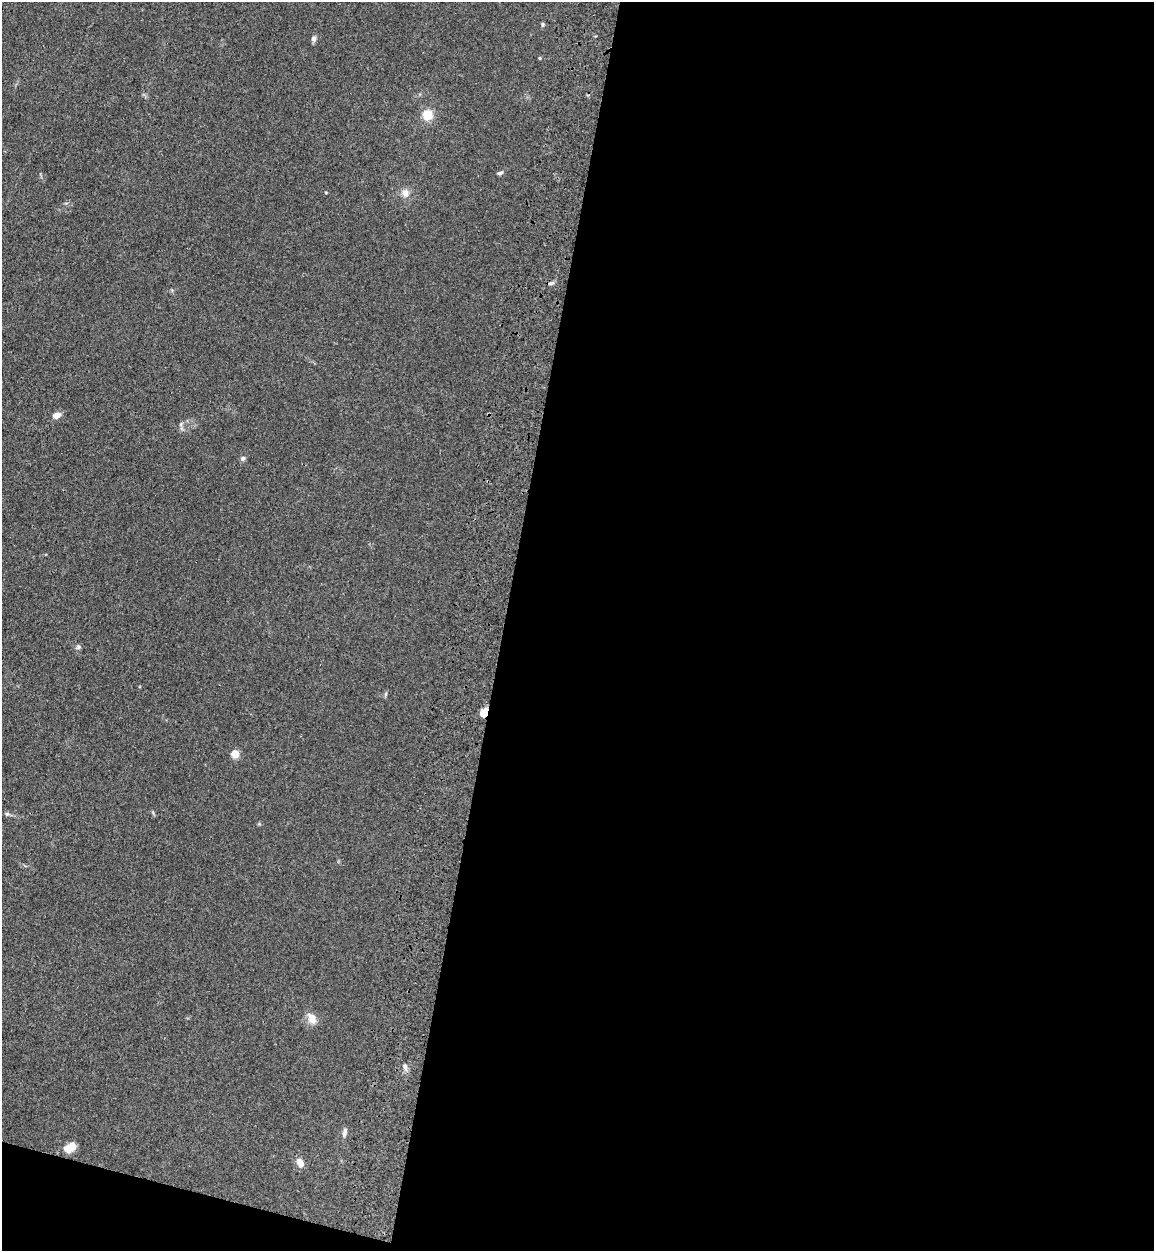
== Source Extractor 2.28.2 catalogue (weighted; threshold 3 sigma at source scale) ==
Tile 16 of 4 x 4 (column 4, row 4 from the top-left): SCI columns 3818-4969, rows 36-1284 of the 5209 x 5064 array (HDU 1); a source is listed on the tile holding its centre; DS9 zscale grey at full resolution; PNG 1156 x 1253 px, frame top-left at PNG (2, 2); no overlay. Shown black and unused: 58% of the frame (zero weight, under 3 of 4 exposures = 6% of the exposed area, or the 3 px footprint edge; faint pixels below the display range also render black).
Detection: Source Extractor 2.28.2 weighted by HDU 2 'WHT'; one run over the whole footprint, this tile lists its part. Background 0.135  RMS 0.0077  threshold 0.0348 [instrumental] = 3 sigma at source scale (4.5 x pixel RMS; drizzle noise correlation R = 1.50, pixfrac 1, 0.05/0.05 arcsec/px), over >= 5 px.
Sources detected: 20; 1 inside a brighter listed object's ellipse — not listed separately; the other 19 listed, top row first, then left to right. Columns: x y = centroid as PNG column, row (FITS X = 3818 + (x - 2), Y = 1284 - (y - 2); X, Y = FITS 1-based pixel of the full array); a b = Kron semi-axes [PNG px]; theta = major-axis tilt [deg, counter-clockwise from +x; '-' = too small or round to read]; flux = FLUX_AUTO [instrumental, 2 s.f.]
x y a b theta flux
543 24 6 4 85 1.1
314 39 7 6 - 2.3
540 58 5 3 - 0.66
428 115 11 10 - 12
500 173 7 4 10 1.6
405 193 11 9 -84 4.6
551 283 9 4 15 1.5
57 415 8 6 24 5.2
181 424 6 4 72 1.2
243 459 6 6 - 1.7
78 647 6 5 - 1.6
484 712 10 7 57 6.1
235 754 5 5 - 23
7 814 5 5 - 1.4
312 1018 14 9 -66 6.9
405 1067 7 5 -74 2
345 1132 12 5 81 2.2
68 1149 9 9 - 7
300 1163 10 7 -63 5.7
Overlapping masked pixels (flux is a lower limit): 1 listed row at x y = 484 712